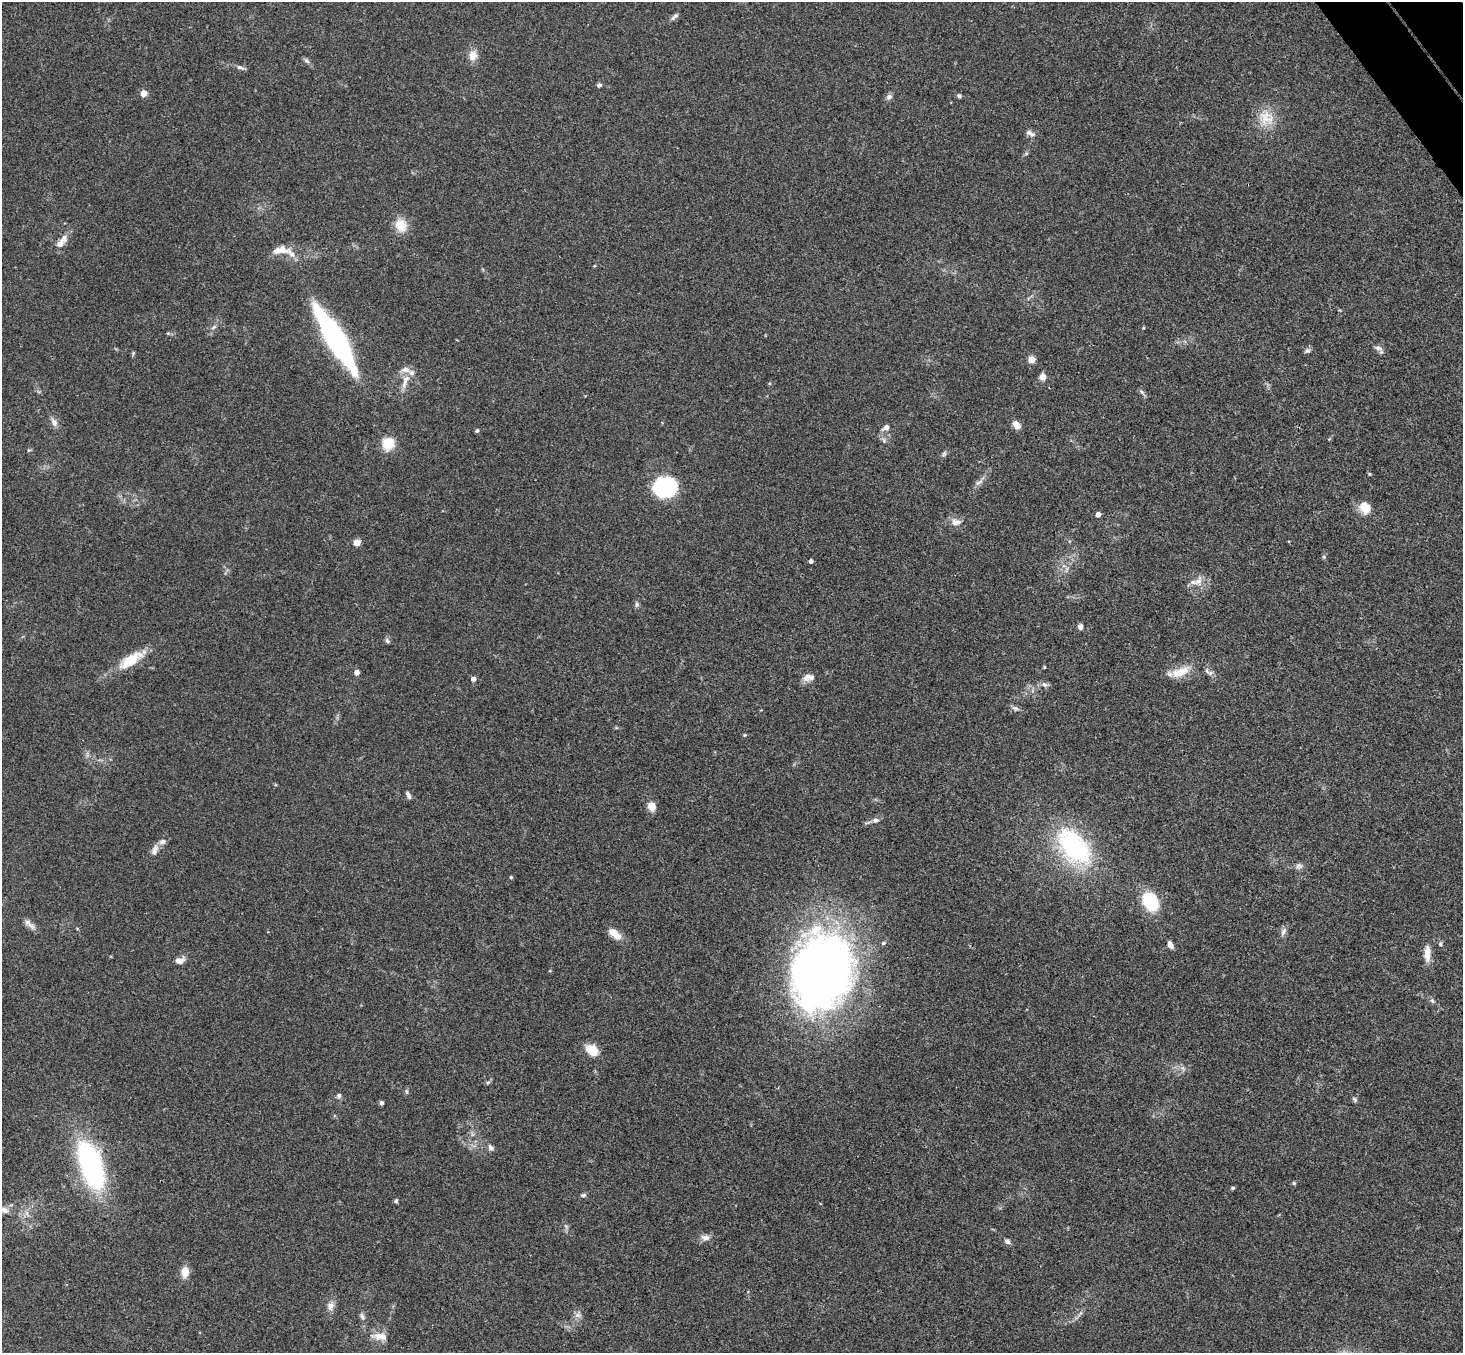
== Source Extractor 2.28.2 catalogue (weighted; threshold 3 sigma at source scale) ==
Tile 10 of 4 x 4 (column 2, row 3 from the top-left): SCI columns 1515-2975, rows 1682-3032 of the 5948 x 5929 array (HDU 1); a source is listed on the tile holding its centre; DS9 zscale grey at full resolution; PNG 1465 x 1355 px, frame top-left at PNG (2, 2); no overlay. Shown black and unused: <1% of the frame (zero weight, under 3 of 4 exposures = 6% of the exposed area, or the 3 px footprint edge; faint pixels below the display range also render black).
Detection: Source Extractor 2.28.2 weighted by HDU 2 'WHT'; one run over the whole footprint, this tile lists its part. Background 0.167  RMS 0.0073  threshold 0.0327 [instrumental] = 3 sigma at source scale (4.5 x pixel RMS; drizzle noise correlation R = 1.50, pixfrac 1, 0.05/0.05 arcsec/px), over >= 5 px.
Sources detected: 99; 5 inside a brighter listed object's ellipse — not listed separately; the other 94 listed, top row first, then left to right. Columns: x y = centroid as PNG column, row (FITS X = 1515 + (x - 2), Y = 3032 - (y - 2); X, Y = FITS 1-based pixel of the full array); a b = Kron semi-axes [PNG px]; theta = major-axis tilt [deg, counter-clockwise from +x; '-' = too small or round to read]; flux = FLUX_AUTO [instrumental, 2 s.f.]
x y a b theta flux
676 15 7 6 - 1.9
473 55 14 11 75 6.5
307 61 10 5 -45 1.8
240 67 12 5 -20 2.2
599 85 6 5 - 1.6
144 93 7 7 - 4.2
959 96 6 5 - 1.5
889 97 9 7 49 2.4
1266 118 24 21 -32 16
1030 133 13 6 -20 3
401 225 18 15 -67 11
63 239 12 9 60 4.8
280 250 25 9 2 9.6
594 266 4 3 - 0.67
214 327 8 5 37 1.6
336 340 62 14 -59 170
1378 348 12 5 -13 2.5
1307 351 7 6 - 1.9
133 353 5 4 - 0.9
1031 359 5 4 - 16
1042 377 8 7 - 4.3
405 381 24 7 70 7.7
1142 392 8 5 -37 1.7
54 422 12 7 -62 3.7
1017 425 10 7 -53 5.8
886 427 8 6 27 3.8
477 431 5 4 - 1.3
388 444 11 10 - 20
29 450 6 4 17 0.84
944 454 9 5 53 1.7
1369 474 5 3 - 0.75
979 482 15 5 37 3.2
665 486 21 18 21 62
1364 508 18 11 -67 9.7
1098 514 4 4 - 5.4
956 522 15 10 -4 5.7
357 542 7 7 - 4.7
1324 557 5 5 - 1.1
811 561 4 4 - 2.9
1198 581 16 9 66 6.2
637 604 8 5 -80 1.7
1080 627 6 6 - 2.6
387 641 8 5 -47 1.5
130 660 31 12 34 22
1044 667 5 3 - 0.61
1207 671 12 5 -57 2.5
357 672 5 5 - 3.3
1180 672 28 12 22 13
808 677 15 9 8 5
473 679 4 4 - 4.2
1044 684 8 6 -36 2.4
1015 708 10 6 -19 2.3
745 735 5 4 - 0.74
407 793 9 5 -61 2.3
652 806 11 8 -73 6.9
875 820 9 6 12 2.8
1074 847 44 26 -52 99
155 850 15 7 75 4.2
1299 866 11 8 17 2.7
511 877 4 3 - 0.99
1150 901 19 15 -63 35
32 926 14 7 -43 3.8
1283 932 13 5 67 2.7
615 934 17 9 -40 8.5
883 943 5 4 - 1.2
1440 944 6 5 - 1.3
1170 945 7 5 -65 4.6
1427 953 22 8 89 7.3
179 961 9 6 16 5.7
822 972 74 56 78 510
1432 1001 7 5 -45 1.4
592 1050 15 11 -35 11
1183 1068 8 4 -53 1.8
488 1082 6 4 41 1.2
406 1091 7 4 -73 1.2
339 1096 7 6 - 1.8
1355 1099 7 6 - 1.5
381 1103 5 4 - 2.1
472 1134 7 4 -72 1.4
491 1148 10 7 -59 2.5
91 1165 52 22 -71 140
1294 1183 5 4 - 0.88
1233 1188 5 4 - 1.1
583 1195 7 5 10 1.4
396 1201 5 4 - 1.4
4 1210 11 8 -25 4
566 1226 8 5 -64 1.7
705 1238 11 8 0 4.1
1007 1241 7 6 - 2.2
185 1272 12 8 84 8.1
330 1306 12 9 63 4.4
578 1314 11 9 54 3.6
362 1317 11 6 -65 2.4
380 1336 21 9 -8 8.1
Isophote crosses this tile's border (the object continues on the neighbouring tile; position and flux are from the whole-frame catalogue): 1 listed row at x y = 4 1210